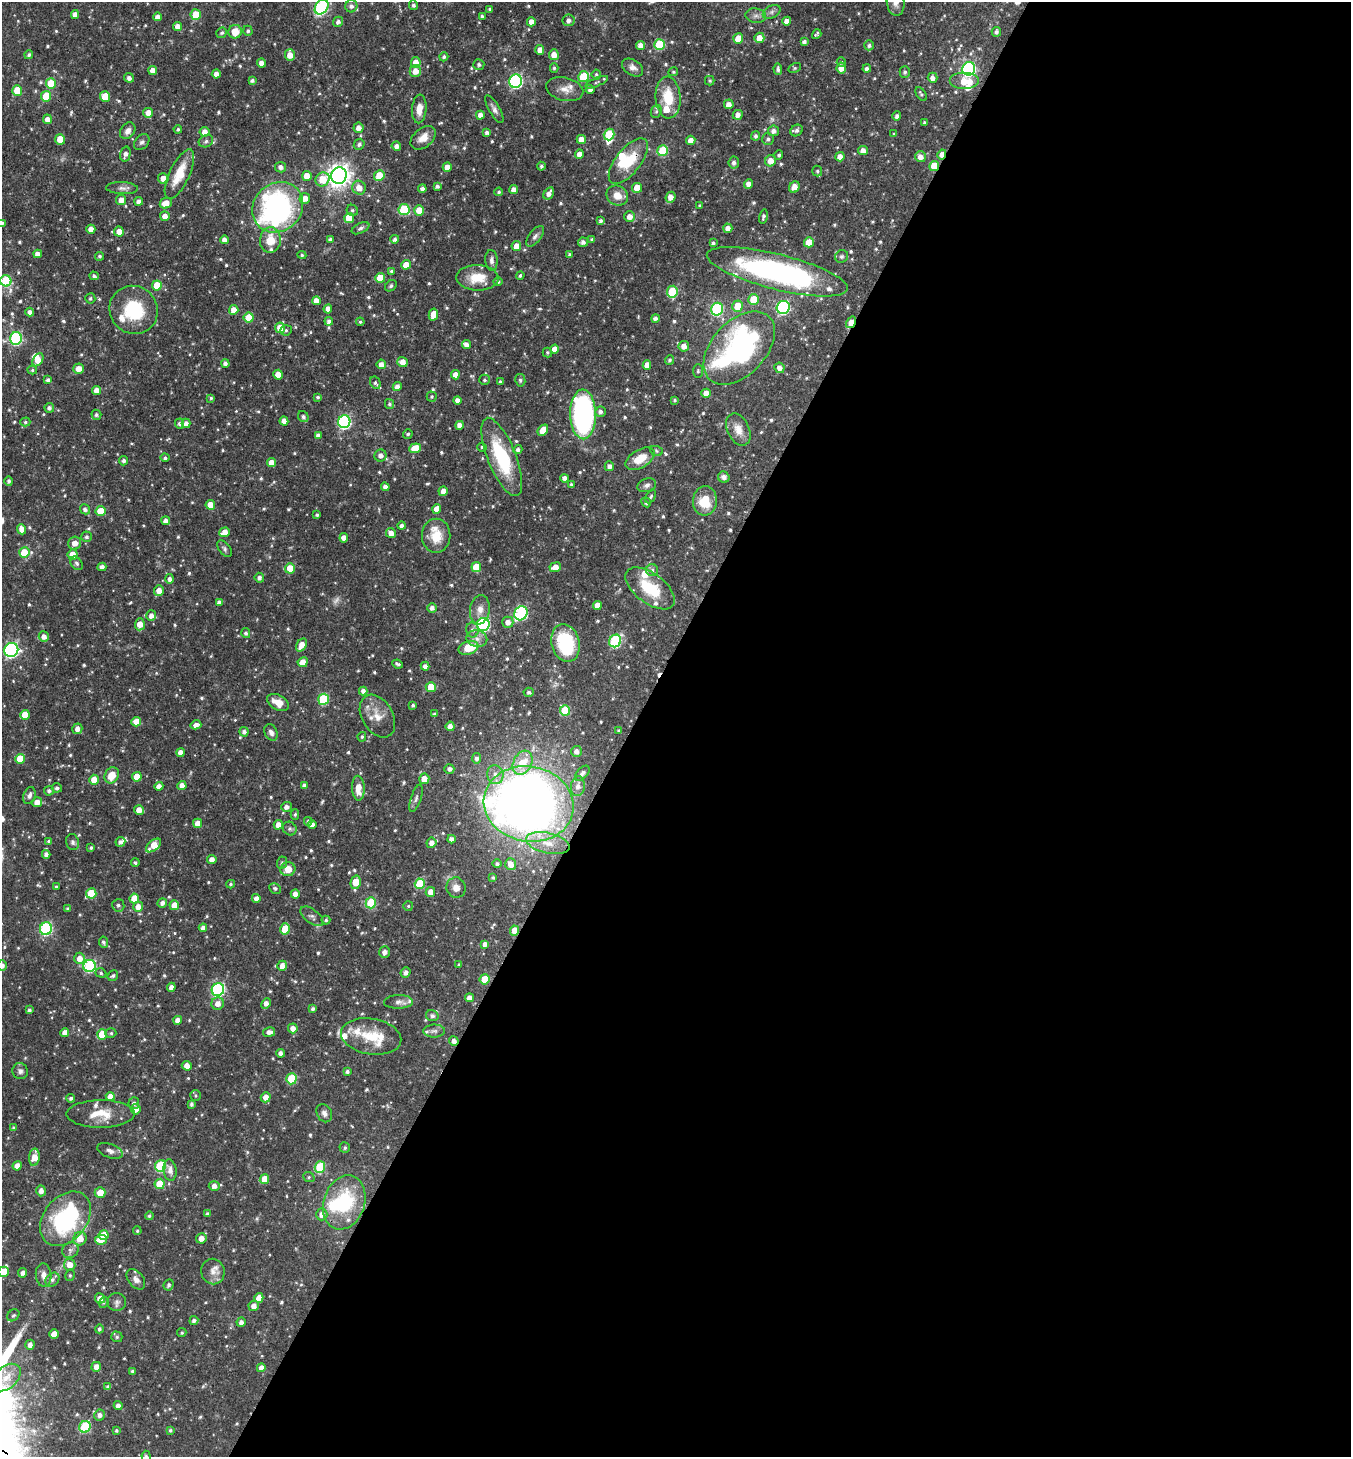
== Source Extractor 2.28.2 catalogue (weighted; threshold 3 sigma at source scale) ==
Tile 12 of 4 x 4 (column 4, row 3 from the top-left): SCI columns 4197-5545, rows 1462-2916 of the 5834 x 5828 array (HDU 1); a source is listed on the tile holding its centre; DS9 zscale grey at full resolution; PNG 1353 x 1459 px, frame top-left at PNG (2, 2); each listed source drawn as its Kron ellipse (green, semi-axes under 4 px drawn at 4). Shown black and unused: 53% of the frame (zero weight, under 3 of 4 exposures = <1% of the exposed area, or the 3 px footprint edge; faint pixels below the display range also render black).
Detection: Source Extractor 2.28.2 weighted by HDU 2 'WHT'; one run over the whole footprint, this tile lists its part. Background 0.0593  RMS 0.0034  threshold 0.0151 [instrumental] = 3 sigma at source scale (4.5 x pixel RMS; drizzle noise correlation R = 1.50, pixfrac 1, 0.05/0.05 arcsec/px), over >= 5 px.
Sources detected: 756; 2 too faint to see at this stretch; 5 inside a brighter object's white glare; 1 cosmic-ray / hot-pixel residue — neither listed nor drawn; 29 inside a brighter listed object's ellipse — not listed separately; of the other 719, all 500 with FLUX_AUTO >= 0.495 (the completeness limit of this list) listed and drawn (219 fainter detections not listed), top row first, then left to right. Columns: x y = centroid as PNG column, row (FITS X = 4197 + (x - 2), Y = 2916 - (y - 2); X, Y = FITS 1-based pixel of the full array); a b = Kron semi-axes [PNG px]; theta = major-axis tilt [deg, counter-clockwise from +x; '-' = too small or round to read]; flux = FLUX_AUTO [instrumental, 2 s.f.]
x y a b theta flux
896 3 13 9 -82 2.2
413 5 5 4 - 0.71
351 6 6 6 - 1.2
322 7 8 6 54 32
490 9 3 3 - 0.54
772 12 9 6 28 1.1
75 14 4 4 - 1.9
196 15 5 5 - 7.5
482 16 4 3 - 0.84
756 16 10 7 -7 1.4
158 17 4 4 - 2.2
569 20 6 6 - 1.6
787 21 4 4 - 2.5
338 22 5 5 - 1.1
531 22 4 4 - 2.4
178 26 4 4 - 2
248 31 5 4 - 0.7
235 32 7 6 - 4.8
996 32 5 4 - 0.96
222 33 5 5 - 0.66
817 34 5 4 - 0.68
759 38 5 5 - 3.2
738 39 5 5 - 6.6
804 42 4 4 - 1.2
659 45 5 5 - 19
869 45 5 5 - 0.87
641 46 4 4 - 2.8
540 50 5 4 - 2.4
29 55 4 4 - 0.69
290 55 6 5 - 3.3
554 55 5 5 - 3
444 57 5 4 - 0.78
841 62 5 4 - 0.5
262 63 4 4 - 2.2
416 63 5 5 - 3.5
479 64 5 5 - 0.87
633 67 11 7 -32 1.8
554 68 4 4 - 0.63
795 68 7 4 27 0.52
841 68 5 4 - 3.2
778 69 6 4 -87 0.87
867 69 4 4 - 1.1
969 69 7 6 - 68
153 70 4 4 - 2.8
415 71 6 5 - 2.9
673 72 5 4 - 0.52
905 72 5 5 - 0.76
216 74 4 4 - 1.8
596 75 5 4 - 0.6
583 77 6 5 - 14
129 78 5 4 - 1.3
933 78 5 5 - 1.8
252 80 4 3 - 0.78
516 81 7 6 - 58
710 81 4 4 - 0.5
964 81 15 8 0 6.3
597 82 12 3 24 0.79
51 84 5 5 - 10
565 89 19 11 -13 3.6
590 89 5 4 - 1.6
17 90 5 5 - 7.5
921 94 8 4 -57 0.61
46 96 5 5 - 10
105 96 5 5 - 7.6
668 98 21 12 -86 9.5
729 104 5 5 - 2.3
419 109 14 7 86 3.3
494 109 15 5 -60 1.5
656 111 6 5 - 0.68
148 113 5 5 - 2.7
480 115 4 4 - 2.2
738 115 5 5 - 1.9
897 116 5 4 - 1.1
47 119 5 4 - 2.1
924 123 3 3 - 0.58
358 128 5 5 - 2
178 129 4 3 - 0.56
797 130 6 5 - 1.1
128 131 9 7 53 1.8
773 131 5 5 - 1.5
205 132 5 4 - 2.5
487 132 4 4 - 1.2
894 134 3 3 - 0.52
609 135 6 5 - 14
756 136 5 4 - 0.89
423 138 14 9 40 3.7
60 139 5 5 - 5.6
581 139 4 4 - 2.7
768 139 6 6 - 0.87
691 140 5 4 - 2.6
206 141 7 6 - 0.87
142 142 9 6 47 0.99
359 144 6 5 - 0.81
396 146 4 4 - 1.6
663 151 5 5 - 19
863 151 5 4 - 2.6
125 154 7 5 77 1.5
579 154 4 4 - 2.4
942 154 5 4 - 2.5
779 155 4 4 - 0.62
840 157 4 4 - 2.7
920 157 5 5 - 2.3
628 161 27 12 52 10
770 161 5 5 - 3.5
734 163 6 5 - 1.3
541 166 4 4 - 0.77
934 166 5 5 - 7
280 167 5 5 - 1.5
447 167 4 4 - 2.8
817 171 5 4 - 0.55
179 174 27 10 65 8.8
307 176 5 5 - 4.4
339 176 8 7 - 260
379 176 5 5 - 9.2
163 178 5 5 - 3.1
323 179 7 6 - 8.1
749 184 5 4 - 2.2
437 186 4 3 - 0.84
794 187 6 5 - 2.5
122 188 16 6 -3 1.5
359 188 7 6 - 3.4
637 188 5 5 - 5.7
422 189 4 4 - 1.3
514 190 4 4 - 2.5
499 192 4 4 - 0.53
549 193 7 4 57 1.9
617 195 11 9 -31 3.7
670 197 6 5 - 2.5
305 198 5 5 - 2.6
121 200 5 5 - 2.4
139 201 4 4 - 1.4
166 203 6 5 - 3.5
699 206 3 3 - 0.52
278 207 27 24 43 76
352 210 6 5 - 0.64
404 210 5 5 - 20
419 210 5 5 - 5.3
165 216 5 5 - 2.5
629 216 5 5 - 2.5
763 216 7 4 78 0.85
349 218 5 5 - 9.1
601 221 4 3 - 0.79
2 223 4 3 - 0.52
360 228 9 5 26 0.84
728 228 4 4 - 2.3
91 229 4 4 - 2.1
119 231 5 5 - 2.9
535 236 12 6 52 1.3
330 239 4 4 - 0.89
395 239 4 4 - 1.1
224 240 4 4 - 1.8
270 240 13 10 85 6.4
592 240 4 4 - 0.64
583 242 5 4 - 1.1
809 242 5 5 - 4.6
713 243 4 4 - 0.83
516 246 5 4 - 3.5
38 254 4 4 - 1.9
302 255 4 4 - 0.55
569 255 4 3 - 0.6
99 256 4 4 - 0.6
842 256 7 6 - 0.7
491 260 10 6 -87 1.3
406 265 5 4 - 4.3
391 271 4 4 - 0.63
777 272 72 17 -14 85
520 275 4 4 - 0.63
94 276 5 3 - 0.81
380 278 5 5 - 7.4
477 278 21 12 -2 7.9
6 281 6 5 - 20
498 282 5 4 - 0.86
157 285 5 5 - 7.4
391 286 6 5 - 0.64
672 292 6 5 - 17
90 298 5 5 - 0.62
754 300 5 5 - 8.1
316 301 4 4 - 2.6
738 306 5 5 - 7.1
783 307 7 6 - 48
328 309 4 4 - 2.4
717 309 6 6 - 34
134 310 25 23 -45 18
234 310 5 4 - 3.1
30 312 4 4 - 1.4
433 314 6 4 78 4.9
249 318 5 5 - 8.5
655 318 4 4 - 1.2
329 321 4 4 - 1.1
360 322 4 4 - 0.56
851 322 6 4 57 6.2
280 328 5 5 - 4.6
286 330 6 5 - 0.55
16 338 6 6 - 42
466 345 5 4 - 1.7
684 346 5 5 - 2.4
739 348 43 27 47 82
555 349 4 4 - 2.6
547 352 5 4 - 0.58
38 360 7 4 53 3.8
670 360 5 4 - 0.63
403 362 5 5 - 2.7
225 363 4 4 - 1.2
381 364 5 4 - 2.4
647 365 4 4 - 2.4
779 368 5 5 - 2
78 369 5 5 - 2.9
32 370 5 4 - 0.5
698 371 7 5 90 0.58
278 375 5 4 - 4
455 375 4 4 - 2.8
48 380 4 4 - 0.79
484 380 5 5 - 0.66
520 380 6 5 - 0.76
500 382 4 3 - 0.56
375 383 6 5 - 0.73
397 387 4 4 - 1.7
97 390 4 4 - 2.9
706 393 5 4 - 3
432 396 5 5 - 0.53
318 397 4 4 - 0.54
211 398 4 4 - 0.53
457 400 4 4 - 1.8
675 400 3 3 - 0.53
389 404 5 4 - 0.7
49 408 5 5 - 1.1
600 412 5 5 - 1.1
583 414 25 13 -89 70
96 415 5 5 - 0.66
303 417 6 5 - 1.1
284 421 4 4 - 2.4
25 422 5 4 - 0.58
344 422 6 6 - 54
186 423 5 4 - 1.8
180 424 5 4 - 1
460 425 4 4 - 2.1
738 429 17 11 -65 3.7
543 430 6 4 49 4.2
408 434 5 4 - 0.67
318 435 4 4 - 1.5
482 447 5 4 - 0.53
415 448 6 5 - 6.9
518 449 4 4 - 0.98
656 451 6 5 - 0.54
380 455 6 6 - 1.7
502 457 42 14 -68 23
165 458 4 4 - 0.71
640 459 16 9 31 5.9
124 461 4 4 - 0.95
271 463 4 4 - 3.3
609 466 5 5 - 1.5
724 477 6 5 - 1.1
565 478 4 4 - 1.7
9 481 4 4 - 0.83
571 485 4 3 - 0.6
647 485 9 6 18 1.2
385 487 4 4 - 1.4
443 491 5 4 - 1.9
651 496 7 4 61 0.61
705 501 14 12 85 8.1
646 502 5 4 - 0.97
210 505 5 4 - 4.8
85 509 5 4 - 1
437 509 5 4 - 2.9
101 511 5 5 - 6.8
317 515 3 3 - 0.53
166 521 4 4 - 2
402 526 4 4 - 1.2
22 529 5 4 - 2.7
225 532 5 4 - 2.9
391 533 5 4 - 2.5
436 536 17 14 89 6.8
87 537 5 5 - 0.83
344 538 4 4 - 2.4
75 543 7 6 - 2.5
224 549 9 6 -53 0.81
24 553 5 5 - 9.8
72 555 5 5 - 4.5
77 563 7 5 -56 0.84
102 567 4 4 - 1.6
476 567 5 5 - 7.6
555 567 6 4 24 2.7
290 568 5 5 - 5.6
652 570 6 6 - 0.82
259 578 5 5 - 1.1
170 579 5 4 - 1.2
650 588 29 15 -37 13
159 590 5 5 - 2.7
219 602 4 4 - 1.2
597 605 4 4 - 3
432 608 5 5 - 1.4
480 610 15 9 82 2.8
521 613 7 6 - 41
151 616 5 5 - 1.7
508 622 5 5 - 2.2
140 624 6 5 - 3.7
483 625 6 6 - 49
472 630 7 6 - 1.1
246 633 5 4 - 0.8
44 637 5 5 - 2.1
477 639 10 8 -12 2
615 641 6 6 - 34
566 643 19 14 -76 21
301 645 7 4 58 3.3
468 648 10 6 18 8.8
11 650 7 7 - 66
303 662 5 4 - 3.4
398 664 5 3 - 0.73
425 666 4 4 - 1.4
431 687 5 5 - 7.6
363 691 4 4 - 1.3
529 692 5 4 - 0.78
324 699 5 5 - 20
278 702 12 7 -30 3.9
413 705 4 3 - 0.59
565 710 5 5 - 13
434 714 4 3 - 0.7
25 715 5 4 - 5.2
377 716 23 15 -60 5.5
136 722 4 4 - 3.1
196 725 5 4 - 1.9
450 726 5 4 - 1.9
77 729 5 5 - 1.9
619 731 3 3 - 0.52
244 732 5 4 - 1.1
271 732 8 6 -63 1.3
362 737 5 4 - 0.53
576 751 5 5 - 1.7
180 752 4 4 - 2.3
476 758 5 4 - 1
20 759 5 5 - 6.6
523 763 13 9 62 8.4
449 769 5 4 - 1.2
582 773 9 5 48 1.4
112 775 8 7 - 4.7
495 775 9 8 - 2.2
137 777 5 4 - 4.8
424 779 5 5 - 3.4
94 780 5 5 - 4.7
304 785 4 4 - 0.86
159 786 4 4 - 1.8
182 786 4 4 - 2.4
578 786 10 7 83 1.9
57 788 5 4 - 0.76
358 788 12 6 -87 4.3
49 791 5 5 - 0.92
29 796 9 6 69 1.4
416 798 14 5 71 1.1
37 802 5 5 - 2.5
529 804 45 37 -11 340
286 807 5 5 - 1.5
139 810 5 4 - 2.6
295 814 5 4 - 0.57
308 821 4 4 - 0.63
198 823 4 4 - 2.6
312 824 4 4 - 1.9
278 825 5 4 - 2.6
290 829 7 6 - 0.95
451 839 4 4 - 1.4
49 841 4 3 - 0.71
73 842 8 6 -75 0.99
120 842 5 4 - 1.1
431 843 5 5 - 1.8
548 843 22 10 -12 5.9
153 845 9 5 40 5.3
91 848 3 3 - 0.63
46 854 4 4 - 1.3
212 859 5 4 - 2.1
135 863 4 4 - 0.7
282 863 6 5 - 0.6
497 864 4 4 - 0.81
511 864 6 5 - 2.9
288 869 7 7 - 3.9
493 878 4 4 - 0.56
356 882 7 5 77 8
231 884 4 3 - 0.52
420 884 5 5 - 13
56 887 3 3 - 0.76
275 888 6 5 - 0.74
456 888 10 9 - 2.6
430 892 5 5 - 2.5
91 893 5 5 - 8.9
295 894 4 4 - 2.1
134 898 5 4 - 4.6
256 898 4 4 - 1.7
162 903 5 4 - 1.4
371 903 5 5 - 19
118 905 6 6 - 0.98
174 905 5 4 - 4.3
408 906 5 5 - 0.5
138 907 5 5 - 2.9
67 908 4 4 - 0.54
312 916 13 7 -37 1.3
326 920 4 4 - 0.54
203 928 4 4 - 1.5
46 929 6 6 - 41
285 929 5 5 - 10
514 931 5 4 - 3.5
103 942 6 4 -82 0.8
485 944 4 4 - 1.6
385 952 6 5 - 1.9
79 958 5 5 - 2.8
2 965 5 5 - 1.5
459 965 4 3 - 0.49
89 966 6 6 - 37
282 966 5 5 - 2.8
405 972 5 4 - 1.4
101 973 5 4 - 0.58
113 976 6 5 - 0.69
485 979 5 5 - 8.1
171 987 4 4 - 1.7
218 990 6 6 - 56
469 998 4 4 - 2
398 1002 14 7 2 1.6
218 1004 6 6 - 2.5
266 1004 6 4 63 2
313 1009 4 3 - 0.85
29 1010 4 3 - 0.76
432 1016 6 5 - 0.97
178 1020 4 4 - 2.4
293 1028 5 5 - 2.4
434 1031 11 6 0 1.2
269 1032 6 5 - 1.5
65 1033 4 4 - 2.8
111 1033 5 4 - 0.61
102 1034 5 5 - 10
371 1036 30 18 -10 11
454 1041 5 4 - 1.6
280 1053 4 4 - 1.3
187 1066 5 4 - 2.7
20 1071 8 7 - 1.2
347 1072 4 4 - 0.78
291 1079 5 5 - 16
196 1095 5 5 - 0.61
110 1096 4 4 - 2.6
266 1097 5 5 - 2.8
71 1098 4 4 - 0.78
134 1103 6 5 - 1
191 1104 4 3 - 0.79
136 1109 5 5 - 2.6
324 1113 9 7 -60 1.5
100 1114 34 14 0 8.3
14 1128 4 4 - 0.62
345 1148 5 5 - 0.68
110 1151 13 6 -21 1.7
34 1157 8 5 85 4
17 1166 4 4 - 2.9
161 1166 6 5 - 24
320 1167 6 5 - 16
170 1170 11 6 -81 2.1
309 1177 6 5 - 0.58
264 1179 5 4 - 5.1
160 1184 5 5 - 7
214 1186 5 5 - 2
41 1191 5 5 - 1.6
100 1193 5 5 - 3.3
344 1202 28 20 71 22
207 1214 4 3 - 0.75
322 1214 6 5 - 2
149 1216 4 4 - 0.57
65 1219 30 21 51 40
137 1231 4 4 - 0.5
104 1235 5 5 - 7.1
201 1238 5 5 - 2.5
80 1239 7 6 - 4.1
101 1240 6 5 - 4.5
70 1250 9 7 35 1.3
70 1265 6 6 - 3.1
213 1271 13 11 -71 2.7
4 1272 5 5 - 7.8
23 1273 5 4 - 1.5
44 1275 12 8 -85 2.2
70 1275 6 4 78 0.6
136 1279 11 7 -51 1.8
52 1280 8 6 46 1
169 1285 6 5 - 0.83
100 1298 5 5 - 2.5
259 1298 5 4 - 2.7
103 1302 5 4 - 0.5
117 1302 9 9 - 1.3
254 1306 5 5 - 2
13 1315 7 5 40 0.66
194 1321 4 4 - 1.1
241 1322 4 4 - 1.3
99 1329 4 4 - 0.79
182 1333 5 4 - 0.55
54 1334 5 4 - 3.3
117 1337 6 5 - 0.69
30 1345 5 4 - 1.7
96 1367 5 5 - 2.3
261 1368 4 4 - 2.7
132 1371 3 3 - 0.61
6 1377 16 11 42 4.6
108 1387 4 4 - 0.98
118 1406 4 4 - 1.7
99 1415 5 5 - 1.4
85 1427 6 5 - 26
116 1430 4 4 - 0.62
170 1430 4 3 - 0.56
146 1456 6 4 -85 0.57
Overlapping masked pixels (flux is a lower limit): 9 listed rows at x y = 942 154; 628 161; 934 166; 777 272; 672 292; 851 322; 529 804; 514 931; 454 1041
Isophote crosses this tile's border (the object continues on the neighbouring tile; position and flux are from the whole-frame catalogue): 7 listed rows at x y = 896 3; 322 7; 2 223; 6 281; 2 965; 4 1272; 146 1456